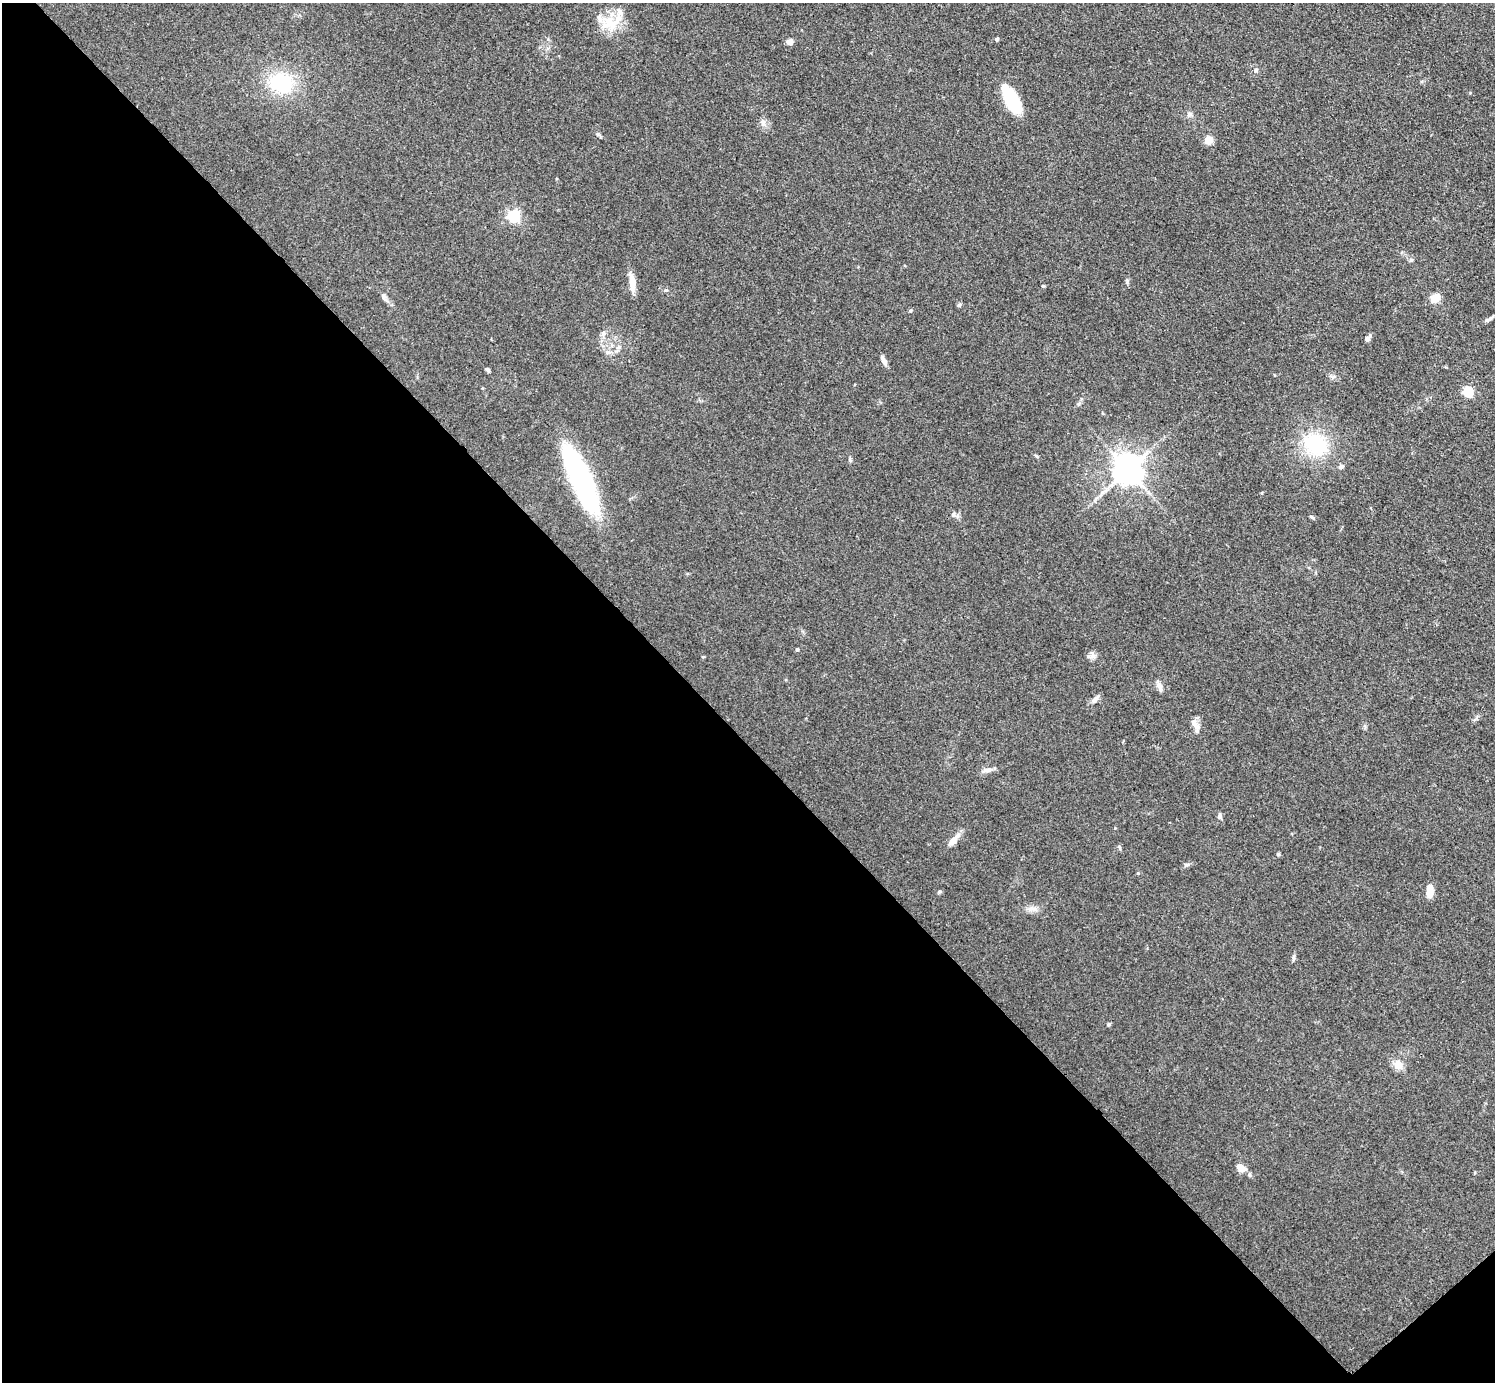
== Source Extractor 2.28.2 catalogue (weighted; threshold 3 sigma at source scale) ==
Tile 14 of 4 x 4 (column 2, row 4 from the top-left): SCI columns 1504-2996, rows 164-1543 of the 5990 x 5988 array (HDU 1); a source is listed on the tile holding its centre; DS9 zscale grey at full resolution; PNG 1497 x 1384 px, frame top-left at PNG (2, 3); no overlay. Shown black and unused: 47% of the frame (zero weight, under 3 of 4 exposures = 1% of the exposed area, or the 3 px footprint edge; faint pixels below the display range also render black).
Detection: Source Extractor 2.28.2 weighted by HDU 2 'WHT'; one run over the whole footprint, this tile lists its part. Background 0.101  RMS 0.0065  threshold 0.0292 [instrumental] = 3 sigma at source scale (4.5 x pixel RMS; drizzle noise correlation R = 1.50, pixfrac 1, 0.05/0.05 arcsec/px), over >= 5 px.
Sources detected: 53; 2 inside a brighter object's white glare — not listed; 3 inside a brighter listed object's ellipse — not listed separately; the other 48 listed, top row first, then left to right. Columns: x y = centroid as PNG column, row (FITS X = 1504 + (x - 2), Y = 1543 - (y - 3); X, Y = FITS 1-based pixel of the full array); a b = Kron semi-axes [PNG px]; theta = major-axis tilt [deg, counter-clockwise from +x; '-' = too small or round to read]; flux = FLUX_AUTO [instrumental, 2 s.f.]
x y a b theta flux
609 24 26 20 -5 17
997 39 4 4 - 1.7
790 42 8 6 39 3.2
1256 70 6 5 - 1.1
281 83 27 22 -9 40
1011 100 28 12 -61 36
1190 114 8 6 34 1.8
763 123 13 6 -85 2.9
1209 140 9 8 - 6.5
514 216 6 5 - 85
632 282 24 7 -84 7.2
1043 286 4 4 - 0.7
666 290 5 5 - 0.95
384 297 11 5 -74 2
1435 298 5 5 - 27
959 305 6 4 45 0.97
1489 319 13 5 29 2
603 333 8 6 59 2.2
1368 338 8 6 49 2.1
608 352 7 6 - 2
884 361 13 5 -62 2.8
488 370 7 4 -56 1.2
1333 377 8 4 53 1.2
1468 391 5 5 - 45
1079 404 6 4 70 1
1315 445 33 27 -32 42
1036 456 7 4 -44 0.89
1341 467 7 6 - 1.7
1127 470 9 8 - 1100
581 479 49 23 -60 93
953 514 7 6 - 1.9
1312 517 7 4 -44 0.93
797 649 4 4 - 1.1
1092 655 11 8 28 2.9
1159 686 11 7 -66 3.6
1095 699 12 6 45 2.8
1197 727 13 8 -87 3.8
987 770 15 6 9 3.3
1220 816 8 6 -77 1.8
953 840 18 7 48 6.6
1278 854 5 4 - 0.82
1138 873 5 3 - 0.61
1430 891 13 7 89 8.4
1032 909 15 6 -3 3.8
1293 958 10 4 85 1.4
1108 1024 5 5 - 1
1398 1065 15 10 -51 5.6
1240 1168 11 8 -37 6.9
Unlisted compact peaks at least as high as the median listed source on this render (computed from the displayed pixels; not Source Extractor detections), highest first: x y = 598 134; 1411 260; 939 892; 1127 281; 910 311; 1186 865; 850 460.